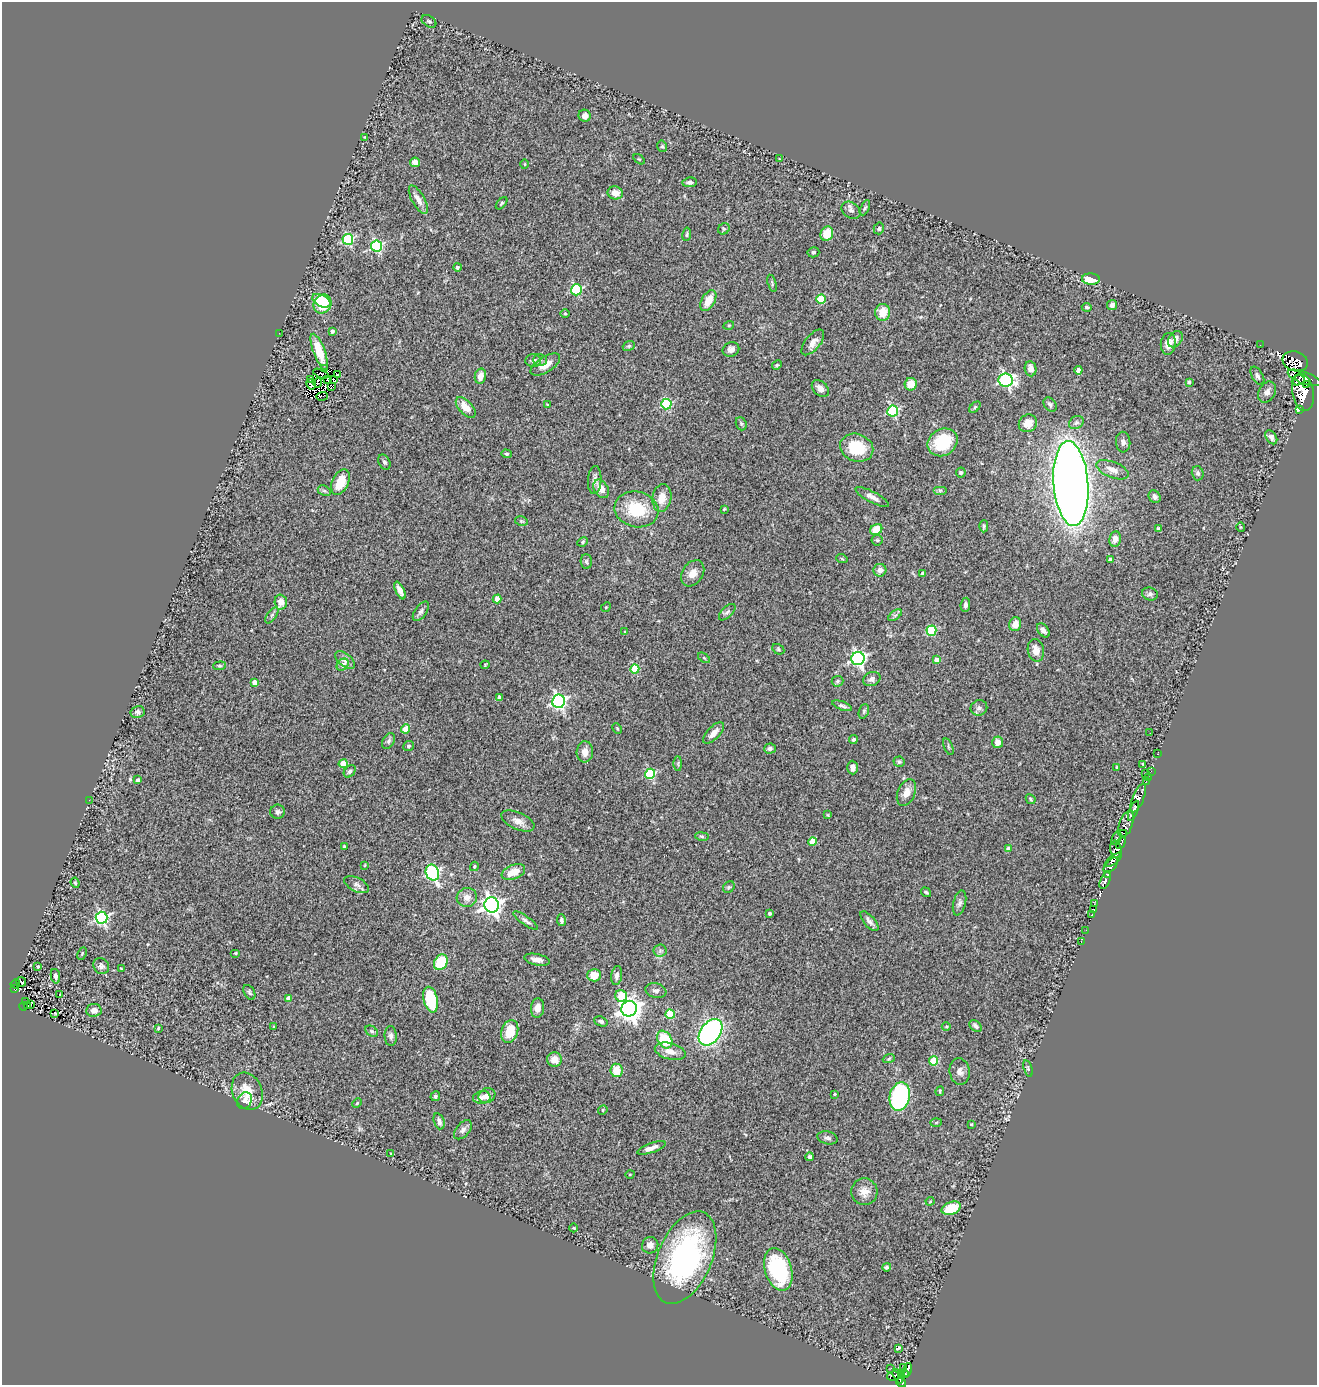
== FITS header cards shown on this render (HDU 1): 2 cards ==
NAXIS1  =                 1315
NAXIS2  =                 1383

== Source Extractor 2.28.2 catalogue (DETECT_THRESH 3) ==
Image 1315 x 1383 px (HDU 1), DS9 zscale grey, 1 PNG px = 1 image px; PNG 1319 x 1387 px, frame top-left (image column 1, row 1383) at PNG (2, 2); each listed source drawn as its Kron ellipse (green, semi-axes under 4 px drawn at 4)
Background 0.777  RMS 0.093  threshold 0.278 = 3 sigma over >= 5 px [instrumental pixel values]
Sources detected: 303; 6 with non-positive FLUX_AUTO (blend fragments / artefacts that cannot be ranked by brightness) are neither listed nor drawn; the other 297 listed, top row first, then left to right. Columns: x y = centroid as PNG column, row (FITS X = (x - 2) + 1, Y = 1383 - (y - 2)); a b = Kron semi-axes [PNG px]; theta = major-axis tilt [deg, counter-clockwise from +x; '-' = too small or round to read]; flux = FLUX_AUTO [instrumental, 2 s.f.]
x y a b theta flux
429 21 8 5 -34 12
585 116 6 6 - 29
364 137 3 3 - 4.2
662 146 6 4 -76 10
639 159 6 3 -35 6.3
779 159 2 2 - 4.2
415 162 5 4 - 39
525 164 5 3 - 5.4
690 182 7 5 9 19
615 193 7 6 - 55
418 200 16 6 -61 46
501 203 7 4 49 8.7
865 208 8 4 65 11
851 210 10 7 -33 21
879 228 6 5 - 11
724 229 6 5 - 9.2
687 234 7 3 83 8.5
827 234 7 6 - 120
348 239 5 5 - 520
377 246 6 5 - 650
813 252 6 5 - 11
457 267 4 4 - 13
1091 279 9 5 -4 120
772 283 9 4 -74 10
576 290 5 5 - 550
821 299 4 4 - 230
708 300 11 6 60 97
321 301 10 5 -28 150
322 304 10 8 57 230
1112 305 5 5 - 21
1087 307 5 4 - 9.1
883 312 8 7 - 93
565 313 5 3 - 5.2
729 325 5 3 - 5.7
332 331 3 3 - 17
279 333 2 2 - 4.1
1175 339 9 6 52 34
813 342 15 7 51 50
1168 344 11 7 83 52
1260 345 2 2 - 3.9
629 346 6 4 22 8.8
731 349 8 7 - 29
319 352 19 6 -69 99
540 360 7 6 - 15
533 361 7 6 - 22
1295 361 13 9 -18 730
545 365 17 7 32 72
777 365 5 4 - 7.2
325 369 2 2 - 5.8
1030 369 7 6 - 35
1078 370 4 4 - 52
321 374 8 2 -21 12
337 375 3 2 - 12
480 376 8 5 78 51
1257 376 10 5 -60 17
1304 378 17 6 -21 1800
311 379 2 2 - 7.1
328 380 3 2 - 12
334 380 3 2 - 10
1006 380 7 6 - 1000
1298 380 7 5 21 610
318 382 5 3 - 8.2
1189 382 4 3 - 15
311 384 5 4 - 4.5
911 384 6 6 - 83
1306 385 3 3 - 950
331 387 3 2 - 2.8
820 388 10 7 -44 37
1267 392 11 8 59 31
1303 392 19 10 -80 3400
322 396 6 2 3 6.2
547 404 4 2 - 4.3
666 404 5 5 - 480
1050 405 8 6 -52 15
466 407 13 6 -47 81
975 407 7 4 45 9.4
1299 409 3 3 - 110
893 411 5 5 - 610
1028 423 9 8 - 70
1076 423 8 6 37 17
741 424 7 5 -70 10
1271 437 8 5 -54 18
943 442 16 13 33 270
1123 442 10 7 -85 24
857 448 17 13 -20 230
506 454 5 4 - 8.9
384 462 8 5 -60 16
1112 470 17 8 -22 56
961 473 5 5 - 13
1198 473 7 6 - 14
595 480 14 6 88 29
340 482 13 8 65 140
1071 483 42 17 -86 9000
601 489 10 7 -58 54
940 490 7 4 0 11
324 491 7 5 -26 13
872 497 18 5 -28 37
1155 497 7 5 -56 26
662 498 14 9 82 76
636 509 22 17 -13 250
724 509 4 3 - 6.3
521 521 6 4 -11 8.4
984 526 6 4 89 12
1241 527 4 4 - 7.3
1158 529 4 4 - 9.7
876 530 6 5 - 120
1115 539 8 6 81 43
877 540 5 5 - 10
583 542 5 4 - 8.7
842 559 6 3 -20 6.7
1111 560 4 4 - 43
586 562 7 5 -87 11
880 570 6 6 - 34
693 573 14 10 56 59
922 574 4 3 - 19
400 590 9 4 -65 36
1150 594 8 6 -16 16
497 599 4 4 - 92
281 602 7 6 - 53
965 605 7 4 82 18
606 607 5 4 - 6.2
421 611 11 5 55 22
727 612 10 5 45 16
272 615 9 4 55 13
895 615 8 4 36 13
1015 624 7 6 - 53
1043 630 8 5 -52 25
931 631 5 5 - 350
625 632 4 2 - 4.8
778 649 6 5 - 9.1
1036 650 11 8 -79 58
704 658 7 3 -37 7.3
858 659 6 6 - 1500
345 660 11 6 -39 32
937 660 4 4 - 54
343 665 7 5 45 38
485 665 4 4 - 6.3
219 666 6 4 5 8.5
635 669 4 4 - 190
872 679 9 7 24 25
837 681 6 5 - 11
255 682 4 4 - 57
499 698 4 3 - 19
559 701 6 6 - 1500
842 706 10 4 -21 14
979 708 8 7 - 25
864 711 7 5 72 9.7
137 712 7 6 - 19
617 728 6 4 -63 7.3
405 729 4 4 - 72
713 733 13 6 47 48
1150 733 2 2 - 3.1
853 740 4 4 - 10
389 741 8 5 61 16
998 742 6 5 - 49
408 746 5 5 - 9.5
948 747 9 3 -69 8.4
770 749 6 5 - 15
585 752 10 8 86 47
1157 754 3 2 - 13
899 762 5 5 - 11
678 763 7 4 90 7.9
343 764 4 4 - 140
1143 764 4 3 - 6.1
852 767 7 5 -89 30
1117 767 4 4 - 5.2
350 771 7 5 49 18
1151 771 3 2 - 9.3
650 774 5 5 - 430
1145 774 2 2 - 26
1148 778 3 2 - 34
138 780 4 3 - 18
1146 781 3 2 - 13
906 792 14 8 67 58
1138 798 15 5 68 880
1031 799 5 4 - 9.1
89 800 2 2 - 3.3
1133 811 11 4 69 1100
278 812 7 7 - 17
828 815 4 3 - 5.3
518 821 18 8 -24 50
1126 824 14 6 70 380
1124 834 4 4 - 240
702 836 7 3 -9 8.4
1116 838 7 4 67 140
813 842 4 4 - 120
1121 843 6 3 63 220
344 846 4 3 - 9
1008 849 4 4 - 40
1116 849 9 5 -82 810
1113 860 10 4 38 830
365 865 4 3 - 4.9
1111 865 9 5 48 1100
474 866 5 4 - 8.5
513 872 12 7 22 84
432 873 8 6 -68 810
1108 875 4 3 - 420
1105 880 9 4 67 470
75 883 5 4 - 8.2
357 885 13 7 -27 26
729 887 6 5 - 11
926 892 5 3 - 9.5
467 897 10 9 - 46
960 903 13 6 76 23
1094 904 3 2 - 13
492 905 7 7 - 3000
1094 909 3 3 - 57
769 913 4 4 - 7.8
1092 914 2 2 - 3.8
102 918 6 6 - 1100
561 920 6 3 -83 18
526 921 15 4 -35 21
869 921 12 5 -48 24
1086 930 3 2 - 7.2
1081 942 3 2 - 6.5
660 951 6 6 - 14
82 953 6 3 65 6.6
236 953 5 4 - 6.1
537 960 13 5 -12 38
441 962 8 6 61 220
38 966 3 3 - 11
101 966 8 7 - 22
121 968 4 3 - 5.6
594 975 7 6 - 80
55 976 7 4 -79 16
617 976 9 5 81 25
21 982 5 2 - 5
15 984 5 2 - 2.1
14 989 3 3 - 39
656 991 10 7 -11 25
249 992 8 5 -61 12
59 995 3 3 - 37
621 996 6 5 - 220
289 998 4 4 - 50
431 1000 13 7 -77 270
25 1002 3 3 - 12
31 1004 3 2 - 4.1
27 1005 3 3 - 9.9
23 1007 4 3 - 81
537 1008 10 6 82 40
629 1009 8 7 - 4600
94 1010 7 6 - 38
55 1013 3 2 - 4.3
670 1014 4 4 - 270
601 1021 7 4 -20 15
946 1026 4 3 - 5.9
975 1026 7 5 -38 17
274 1027 3 2 - 6.3
158 1028 3 2 - 6.8
372 1031 7 5 -38 11
510 1031 11 8 71 140
711 1032 15 10 53 1500
391 1036 10 6 -86 22
665 1040 9 6 -56 240
670 1051 16 8 -14 57
889 1058 6 4 21 9.2
554 1060 7 7 - 68
934 1061 4 4 - 230
1028 1068 8 4 -73 11
616 1070 7 6 - 100
960 1071 13 10 -82 37
247 1091 19 14 -67 130
940 1091 5 3 - 8.1
834 1094 3 2 - 6.9
435 1096 5 4 - 14
487 1096 9 7 29 37
900 1096 14 10 76 710
482 1097 9 6 8 27
245 1101 9 7 59 32
357 1103 5 4 - 6.9
603 1110 5 4 - 8.4
439 1121 8 5 -73 26
936 1122 5 3 - 6.7
971 1124 3 3 - 5.2
463 1130 11 6 49 25
828 1138 10 6 -13 20
651 1148 15 5 20 42
391 1154 3 3 - 6.5
810 1157 4 3 - 13
630 1174 4 3 - 4.8
864 1192 13 13 - 63
930 1201 4 4 - 6.4
951 1208 10 6 18 150
574 1228 4 3 - 4.3
650 1245 8 8 - 30
685 1258 49 27 67 1300
887 1267 4 4 - 11
778 1269 22 13 -73 540
898 1348 4 3 - 18
891 1368 2 2 - 11
903 1368 2 2 - 3.1
908 1370 7 3 77 41
902 1374 4 3 - 61
905 1374 4 3 - 110
893 1376 6 5 - 240
898 1376 8 4 -66 290
901 1382 5 4 - 270
At the frame edge (FLAGS 8, measured only in part): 1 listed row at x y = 901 1382
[6 non-positive-flux detections neither listed nor drawn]